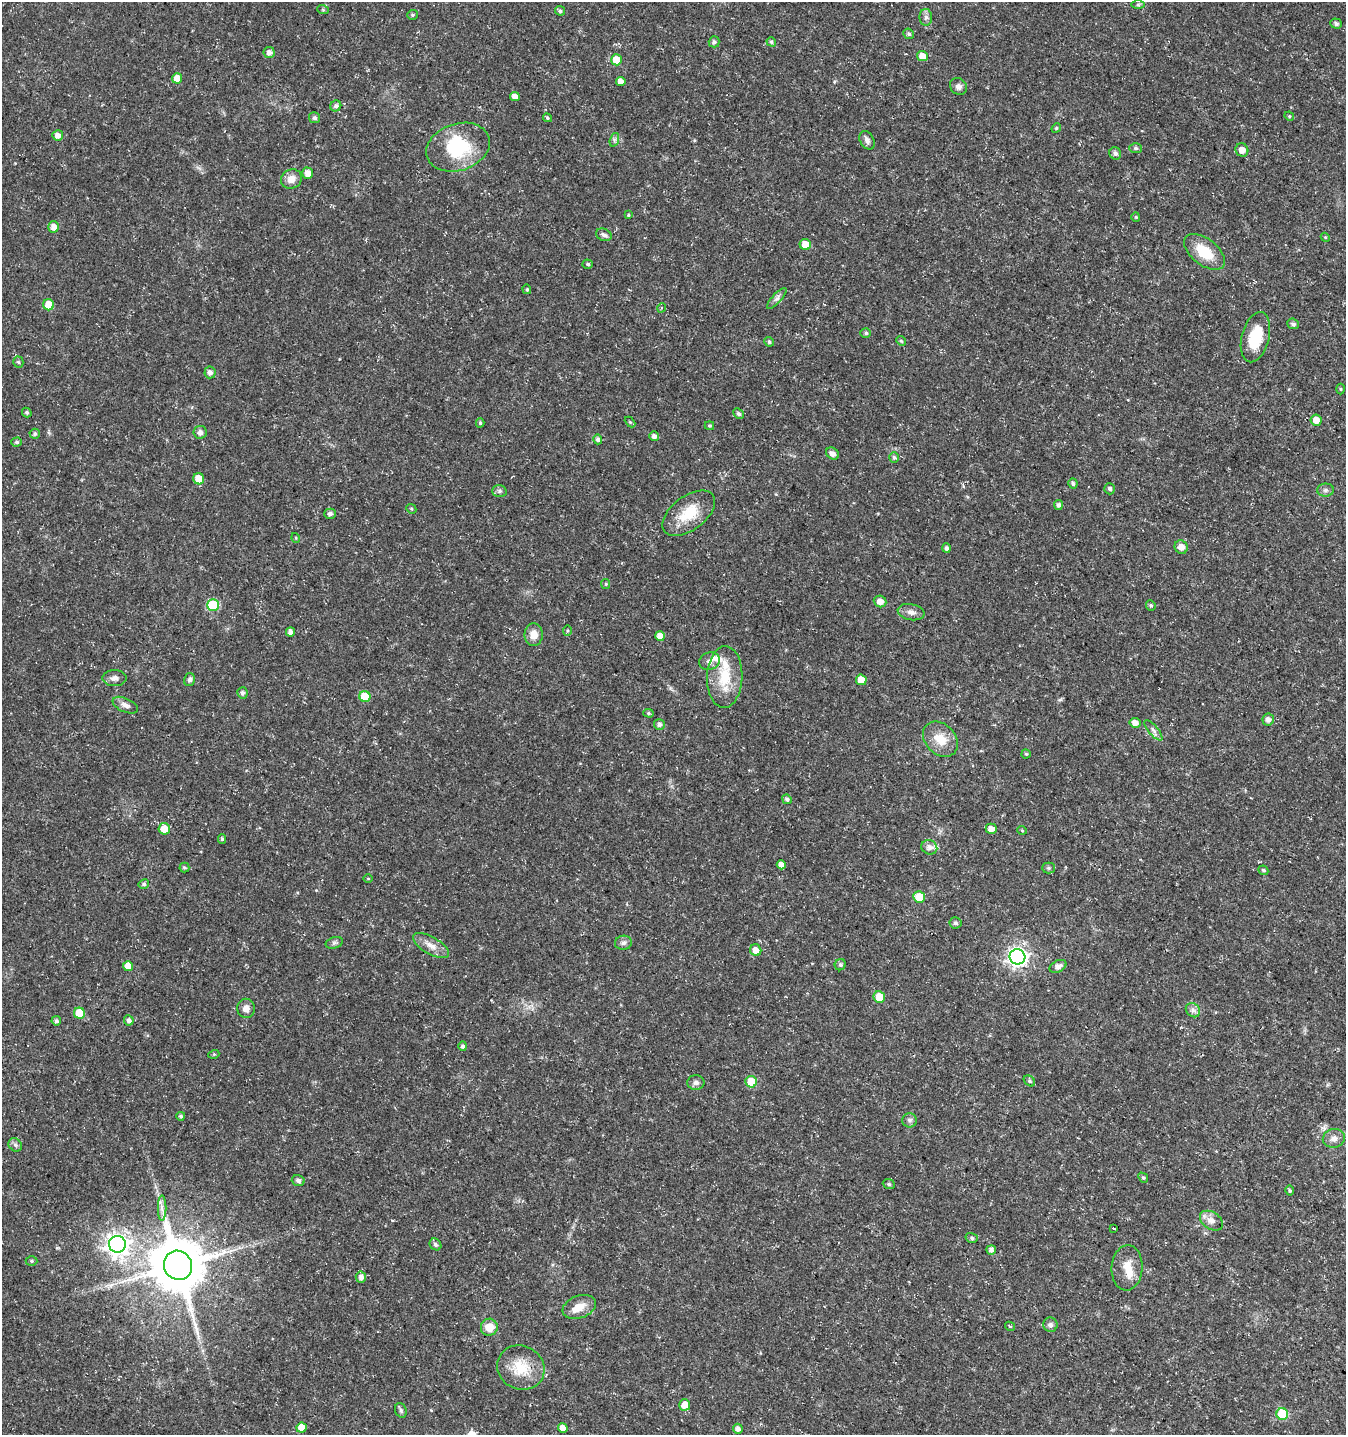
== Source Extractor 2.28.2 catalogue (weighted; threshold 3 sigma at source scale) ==
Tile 6 of 4 x 4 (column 2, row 2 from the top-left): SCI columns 1544-2887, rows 2876-4308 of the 5842 x 5743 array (HDU 1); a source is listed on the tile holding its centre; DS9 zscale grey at full resolution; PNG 1348 x 1437 px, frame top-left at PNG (2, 2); each listed source drawn as its Kron ellipse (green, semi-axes under 4 px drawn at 4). Shown black and unused: <1% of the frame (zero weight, under 3 of 5 exposures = <1% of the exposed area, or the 3 px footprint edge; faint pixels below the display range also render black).
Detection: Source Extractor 2.28.2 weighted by HDU 2 'WHT'; one run over the whole footprint, this tile lists its part. Background 0.0225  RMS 0.0021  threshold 0.0094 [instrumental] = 3 sigma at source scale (4.5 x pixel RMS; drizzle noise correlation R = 1.50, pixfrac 1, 0.0396/0.0396 arcsec/px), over >= 5 px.
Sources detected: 168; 1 inside a brighter object's white glare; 1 long thin detection or spike segment (spike, bleed or trail) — neither listed nor drawn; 4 inside a brighter listed object's ellipse — not listed separately; the other 162 listed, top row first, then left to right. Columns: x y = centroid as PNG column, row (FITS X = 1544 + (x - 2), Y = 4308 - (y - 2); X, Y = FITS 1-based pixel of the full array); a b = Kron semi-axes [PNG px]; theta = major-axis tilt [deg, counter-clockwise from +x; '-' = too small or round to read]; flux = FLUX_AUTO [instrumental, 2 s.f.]
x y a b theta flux
1138 5 7 4 0 0.39
323 10 6 3 -19 0.24
560 11 5 4 - 0.48
412 15 5 4 - 0.34
926 17 8 6 -88 0.67
1336 23 6 5 - 0.52
909 34 5 5 - 0.47
714 42 5 5 - 0.52
771 42 5 4 - 0.38
269 53 5 5 - 1.1
922 56 5 5 - 2.1
616 60 5 5 - 3.2
177 78 5 5 - 2.1
621 82 5 4 - 1.3
958 86 9 7 -47 0.82
515 97 5 4 - 1.4
336 106 6 5 - 0.67
1289 116 5 4 - 0.23
315 118 5 5 - 0.53
547 118 5 4 - 0.32
1056 128 5 4 - 0.26
58 135 5 5 - 1.3
614 140 7 4 72 0.44
867 140 10 7 -62 0.94
458 147 33 23 19 13
1136 148 6 5 - 0.43
1242 150 7 6 - 1.3
1115 153 6 5 - 0.66
307 173 6 5 - 1.4
291 179 11 9 26 1.9
628 215 4 4 - 0.22
1136 217 4 4 - 0.24
54 227 5 5 - 1.5
604 235 8 6 -20 0.67
1325 237 5 3 - 0.17
805 244 6 5 - 2.6
1204 252 24 13 -38 6
588 264 5 4 - 0.36
527 289 5 4 - 0.27
777 298 13 4 48 0.71
49 305 5 5 - 3.5
661 308 5 3 - 0.22
1293 324 6 5 - 0.54
866 333 5 4 - 0.37
1255 337 26 13 76 7.2
901 341 5 4 - 0.27
769 342 5 4 - 0.4
18 362 5 5 - 0.3
210 372 6 5 - 0.79
1340 389 5 3 - 0.23
27 413 5 4 - 0.42
738 414 6 4 -42 0.44
1316 420 6 5 - 1.7
630 422 6 4 -44 0.26
480 423 4 4 - 0.33
709 426 4 4 - 0.29
200 432 7 6 - 0.97
35 434 5 5 - 0.46
654 436 5 4 - 0.86
598 439 5 4 - 0.59
17 442 5 4 - 0.4
832 453 7 5 -38 0.94
894 458 5 5 - 0.45
199 479 5 5 - 2.9
1073 484 5 4 - 0.47
1110 489 6 5 - 0.54
1325 490 8 6 1 0.63
499 491 7 6 - 0.51
1058 505 5 4 - 0.63
411 509 5 4 - 0.28
689 513 30 17 37 6.3
330 514 6 5 - 0.67
296 538 5 3 - 0.19
1181 547 7 6 - 1.4
946 548 5 4 - 0.61
606 584 5 4 - 0.25
880 601 6 5 - 1.4
213 605 6 6 - 13
1151 605 5 4 - 0.32
911 612 13 8 -11 1.1
567 631 5 3 - 0.22
290 632 4 4 - 1.1
534 635 11 9 -88 2
660 636 5 4 - 1.8
710 661 11 8 20 1
725 677 31 17 88 7.2
114 678 12 8 1 0.96
190 680 6 5 - 0.55
861 680 5 5 - 3.3
242 693 6 5 - 0.59
365 696 5 5 - 4.8
125 705 13 7 -24 1
648 713 5 4 - 0.33
1268 720 6 5 - 1.1
1135 723 5 5 - 1.4
659 724 5 5 - 0.75
1153 730 12 4 -50 0.77
940 739 20 15 -45 3.9
1026 754 5 4 - 0.3
787 799 5 4 - 0.57
164 829 6 5 - 2.6
991 829 5 5 - 1.5
1022 830 5 3 - 0.19
222 839 5 4 - 0.33
929 847 8 7 - 0.91
781 865 5 4 - 1.4
184 867 5 4 - 0.34
1048 868 6 5 - 0.36
1263 870 5 4 - 0.41
368 878 5 3 - 0.18
144 884 5 5 - 0.41
919 897 6 5 - 4.1
955 923 6 5 - 0.49
334 943 9 5 17 0.5
623 943 8 7 - 0.69
431 946 20 8 -30 2
756 950 6 5 - 1.7
1017 957 8 7 - 96
840 965 6 5 - 0.48
128 966 5 5 - 2.4
1058 966 9 6 27 1.1
879 997 6 5 - 4.1
246 1008 9 8 - 1.3
1193 1010 8 6 -46 0.76
79 1013 5 5 - 6
129 1020 5 5 - 0.81
56 1021 5 4 - 0.48
463 1046 5 4 - 0.46
214 1054 5 3 - 0.19
1029 1081 6 4 -42 0.37
696 1082 8 7 - 0.84
751 1082 6 5 - 4.6
181 1116 4 4 - 0.42
909 1120 7 7 - 0.6
1334 1138 11 9 13 1.3
15 1145 7 6 - 0.53
1143 1178 5 4 - 0.33
298 1180 6 5 - 0.62
889 1184 6 5 - 0.38
1290 1191 5 4 - 0.34
162 1208 13 3 90 0.65
1211 1221 12 8 -33 1.5
1114 1228 4 3 - 1.2
972 1238 6 5 - 0.46
117 1244 8 8 - 140
435 1244 6 5 - 0.52
991 1250 5 4 - 0.8
31 1261 6 5 - 0.38
178 1265 15 14 - 1200
1127 1268 23 15 85 3.4
361 1277 5 5 - 0.97
579 1307 17 11 20 2.7
1050 1325 7 7 - 0.66
1010 1326 5 3 - 0.27
489 1327 8 8 - 2.7
521 1368 24 21 -26 6
685 1405 5 5 - 2.3
401 1410 7 5 -70 0.45
1282 1414 6 6 - 11
302 1428 5 5 - 2.4
563 1428 5 4 - 1.6
738 1429 5 4 - 0.89